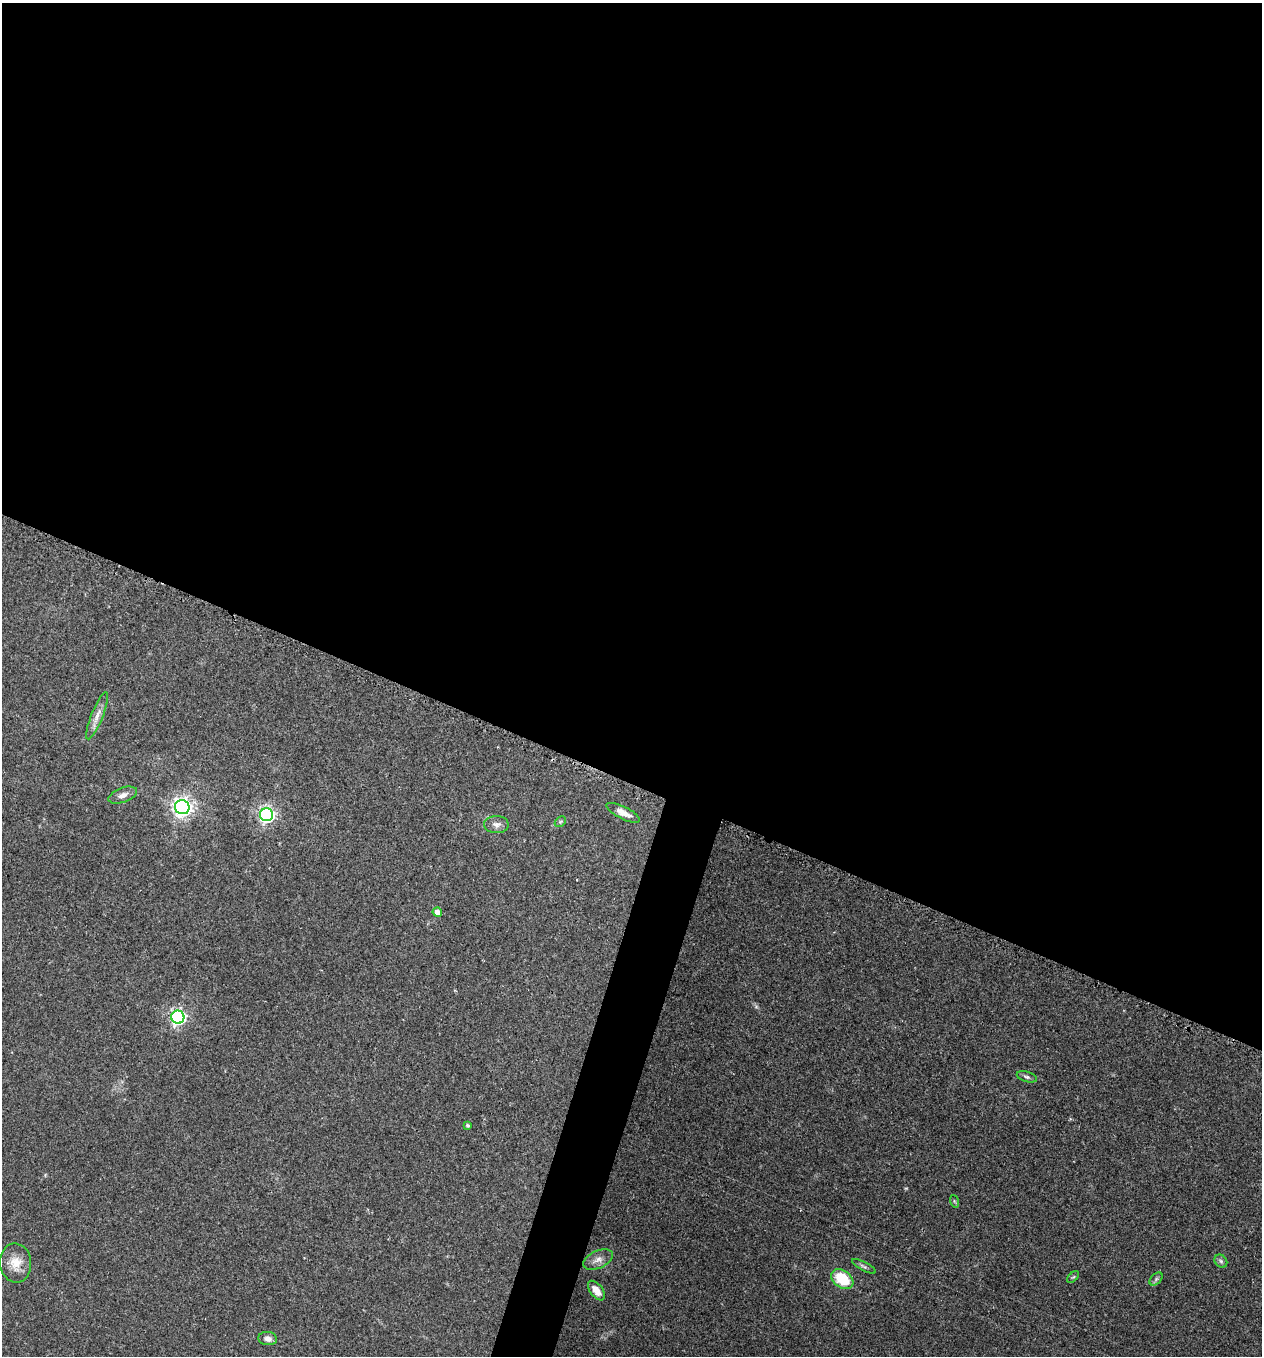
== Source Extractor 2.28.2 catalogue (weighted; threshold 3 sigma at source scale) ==
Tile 3 of 4 x 4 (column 3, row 1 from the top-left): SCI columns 2684-3943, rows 4105-5458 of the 5479 x 5487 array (HDU 1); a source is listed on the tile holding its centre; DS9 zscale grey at full resolution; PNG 1264 x 1358 px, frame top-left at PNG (2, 3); each listed source drawn as its Kron ellipse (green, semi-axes under 4 px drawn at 4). Shown black and unused: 60% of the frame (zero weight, under 2 of 3 exposures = <1% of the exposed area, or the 3 px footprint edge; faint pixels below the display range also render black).
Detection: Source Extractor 2.28.2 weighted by HDU 2 'WHT'; one run over the whole footprint, this tile lists its part. Background 0.0386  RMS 0.0053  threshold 0.0238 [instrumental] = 3 sigma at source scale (4.5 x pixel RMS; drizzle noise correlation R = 1.50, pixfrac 1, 0.05/0.05 arcsec/px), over >= 5 px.
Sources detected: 21; all 21 listed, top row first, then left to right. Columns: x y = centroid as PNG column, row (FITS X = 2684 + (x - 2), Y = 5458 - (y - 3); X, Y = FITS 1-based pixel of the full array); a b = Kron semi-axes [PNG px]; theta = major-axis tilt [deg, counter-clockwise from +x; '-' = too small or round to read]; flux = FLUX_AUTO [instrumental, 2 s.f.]
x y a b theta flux
97 716 25 6 68 4.3
123 795 15 7 20 3
182 807 7 7 - 280
623 813 18 6 -26 4
266 815 6 6 - 150
560 822 6 4 45 0.81
496 825 12 8 -1 2.6
437 912 5 4 - 5.6
178 1017 6 6 - 140
1027 1077 10 5 -16 1.3
467 1125 3 3 - 0.96
954 1201 6 4 -71 0.67
598 1260 16 8 24 3.7
1221 1261 7 5 -46 1.2
16 1263 20 15 -85 8.1
864 1266 13 4 -27 1.3
1073 1277 7 4 43 0.82
842 1279 12 8 -35 19
1156 1279 8 5 46 1.1
596 1291 11 6 -53 5.7
268 1339 9 6 -5 2.4